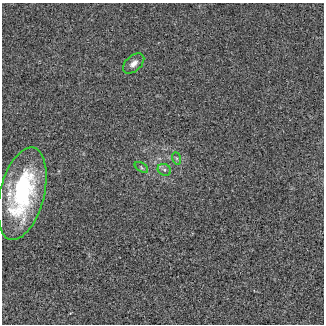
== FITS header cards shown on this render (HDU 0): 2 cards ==
NAXIS1  =                  322 / length of data axis 1
NAXIS2  =                  322 / length of data axis 2

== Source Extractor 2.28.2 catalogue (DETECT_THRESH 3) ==
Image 322 x 322 px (HDU 0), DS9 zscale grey, 1 PNG px = 1 image px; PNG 326 x 326 px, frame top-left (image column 1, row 322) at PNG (2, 3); each listed source drawn as its Kron ellipse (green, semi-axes under 4 px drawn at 4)
Background 4.56e-06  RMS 0.0064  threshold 0.0192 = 3 sigma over >= 5 px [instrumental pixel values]
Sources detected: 5; all 5 listed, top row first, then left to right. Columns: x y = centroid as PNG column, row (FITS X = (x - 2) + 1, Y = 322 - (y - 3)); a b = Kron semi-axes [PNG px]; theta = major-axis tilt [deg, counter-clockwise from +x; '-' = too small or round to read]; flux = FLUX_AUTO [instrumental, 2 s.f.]
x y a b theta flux
134 63 12 7 42 2.9
176 158 6 4 -71 0.59
141 167 7 4 -33 0.76
164 170 7 5 -22 1.2
22 194 47 22 76 53